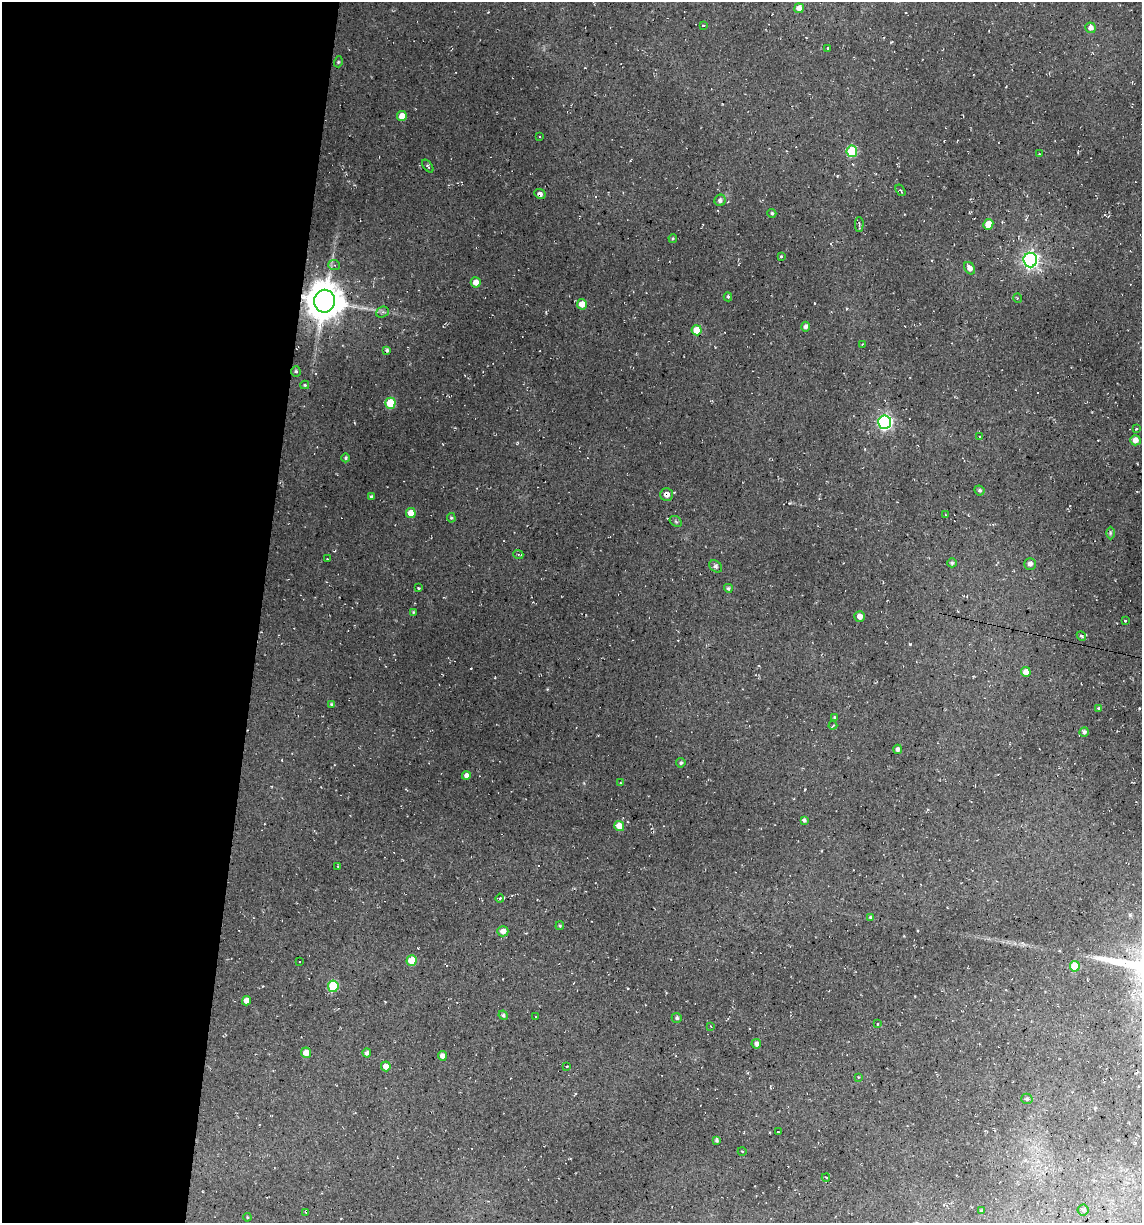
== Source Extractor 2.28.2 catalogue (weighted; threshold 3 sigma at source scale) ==
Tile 5 of 4 x 4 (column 1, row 2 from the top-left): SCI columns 232-1371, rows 2443-3663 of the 4904 x 4884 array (HDU 1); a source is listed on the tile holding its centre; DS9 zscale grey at full resolution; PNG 1144 x 1225 px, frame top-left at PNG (2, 2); each listed source drawn as its Kron ellipse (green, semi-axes under 4 px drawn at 4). Shown black and unused: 23% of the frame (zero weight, under 2 of 3 exposures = <1% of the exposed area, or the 3 px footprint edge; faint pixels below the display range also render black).
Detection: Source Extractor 2.28.2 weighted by HDU 2 'WHT'; one run over the whole footprint, this tile lists its part. Background 0.136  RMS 0.014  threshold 0.0627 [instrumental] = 3 sigma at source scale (4.5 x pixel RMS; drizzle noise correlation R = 1.50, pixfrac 1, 0.05/0.05 arcsec/px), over >= 5 px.
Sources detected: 113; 12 cosmic-ray / hot-pixel residue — neither listed nor drawn; the other 101 listed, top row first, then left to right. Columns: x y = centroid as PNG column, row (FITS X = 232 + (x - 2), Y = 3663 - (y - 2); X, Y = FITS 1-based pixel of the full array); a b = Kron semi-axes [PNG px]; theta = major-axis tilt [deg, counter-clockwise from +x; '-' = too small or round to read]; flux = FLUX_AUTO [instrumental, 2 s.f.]
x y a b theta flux
799 8 5 5 - 11
703 25 3 2 - 1.1
1091 28 5 5 - 6.8
827 48 3 2 - 1.4
338 62 5 3 - 1.4
402 116 5 5 - 14
540 137 3 2 - 1.6
852 151 5 5 - 60
1039 154 2 2 - 0.95
428 166 7 4 -52 2.2
900 190 6 4 -57 2.2
540 194 6 4 -26 4.6
720 200 6 5 - 4.5
772 213 4 4 - 2.2
988 224 5 5 - 18
859 225 7 2 90 2
673 238 4 4 - 1.6
781 256 3 3 - 1.4
1030 260 7 7 - 390
334 265 6 5 - 3.3
970 268 7 5 -56 8.2
476 282 5 5 - 9.5
728 297 4 3 - 2.6
1017 298 5 3 - 1.2
324 301 11 10 - 3800
582 304 5 5 - 12
382 312 6 5 - 3.4
805 327 5 4 - 4.9
697 330 5 5 - 27
862 344 4 3 - 1
387 350 4 3 - 2.6
296 371 5 4 - 2.3
305 385 4 4 - 1.3
390 403 5 5 - 44
885 422 7 6 - 280
1136 429 4 3 - 1.5
979 437 4 2 - 1.7
1135 440 5 5 - 9.7
346 458 4 4 - 2.5
979 490 5 4 - 2.6
667 494 6 6 - 7.6
371 497 4 3 - 2.5
411 513 5 5 - 22
945 515 4 3 - 1.1
451 518 5 4 - 1.8
676 521 6 4 -31 2.1
1110 533 6 4 90 2.3
518 554 5 3 - 1.7
327 559 3 2 - 1.3
952 563 5 4 - 2.2
1030 564 6 5 - 6.5
715 566 7 5 -38 3.2
418 588 3 2 - 1.3
728 588 5 4 - 2.7
413 612 4 4 - 1.3
860 616 5 5 - 7.4
1125 621 3 2 - 1.3
1081 636 5 3 - 2.6
1026 672 5 4 - 11
332 704 4 4 - 2.3
1098 708 4 3 - 1.9
834 717 4 3 - 1.3
833 725 4 3 - 1.4
1084 732 4 4 - 3.5
897 749 4 4 - 4.4
681 763 5 4 - 2.7
466 776 4 4 - 6.2
621 783 4 3 - 0.97
804 820 4 3 - 2.8
619 826 5 5 - 21
338 866 3 2 - 0.94
500 898 4 4 - 1.8
870 917 3 3 - 1.5
560 926 4 3 - 1.9
503 931 5 5 - 9.2
300 961 3 3 - 6.9
412 961 5 5 - 36
1075 966 5 5 - 41
333 986 6 5 - 72
246 1001 4 4 - 13
503 1015 5 4 - 2.9
535 1017 3 2 - 1.9
677 1018 5 5 - 3
877 1024 3 3 - 2.3
711 1027 3 2 - 0.97
756 1044 5 5 - 5.4
306 1053 5 5 - 14
367 1053 4 4 - 4.1
442 1056 5 4 - 7.2
386 1066 5 5 - 12
567 1066 3 2 - 0.92
858 1077 4 2 - 0.92
1027 1099 6 5 - 2.5
778 1131 3 2 - 0.84
717 1140 4 3 - 2.6
742 1151 4 3 - 0.85
826 1177 4 3 - 1.4
1083 1210 5 5 - 3
981 1211 4 3 - 1.9
306 1212 3 2 - 1.4
247 1217 4 3 - 1.3
Overlapping masked pixels (flux is a lower limit): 2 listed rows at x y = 324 301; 667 494